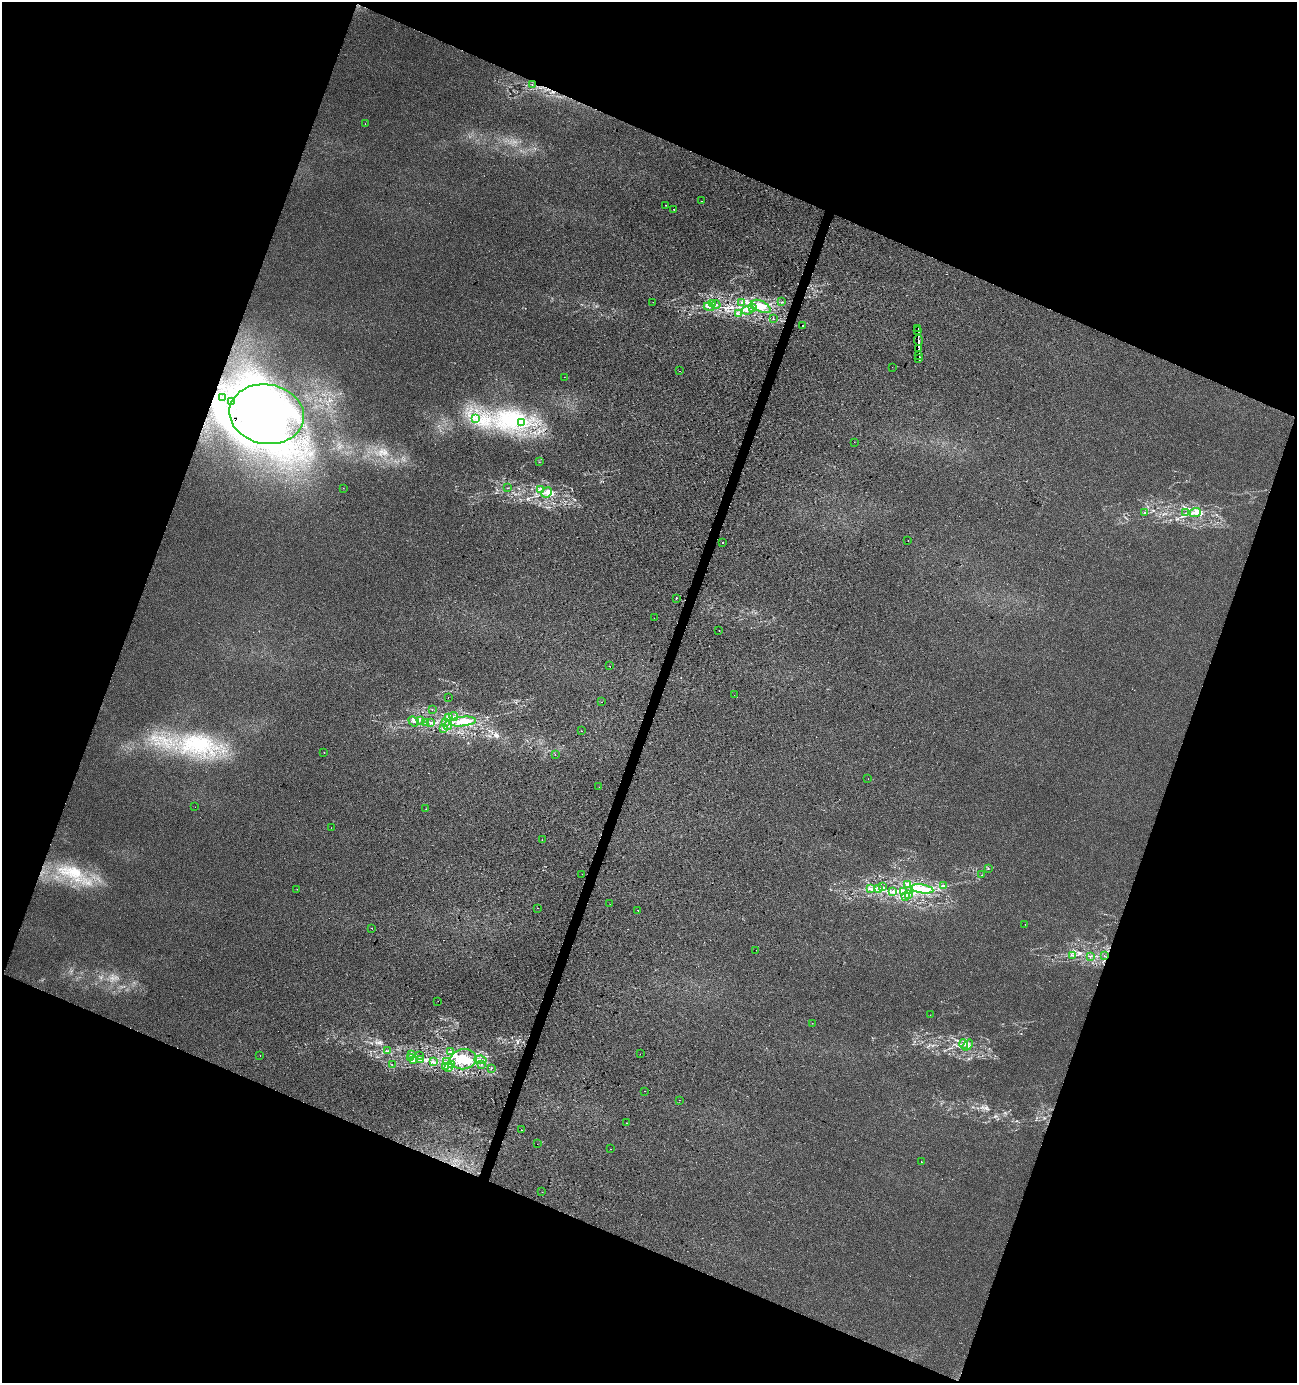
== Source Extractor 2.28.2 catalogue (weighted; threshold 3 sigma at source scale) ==
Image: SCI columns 212-5389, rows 8-5528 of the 5665 x 5528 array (HDU 1 of 3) = the unmasked area's bounding box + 8 px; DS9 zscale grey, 4 x 4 block average (1 PNG px = mean of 4 x 4 image px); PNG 1299 x 1385 px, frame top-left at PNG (2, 2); each listed source drawn as its Kron ellipse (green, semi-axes under 4 px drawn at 4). Shown black and unused: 41% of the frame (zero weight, under 2 of 3 exposures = <1% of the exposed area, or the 3 px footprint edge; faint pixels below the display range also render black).
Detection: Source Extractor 2.28.2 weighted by HDU 2 'WHT'. Background 0.0287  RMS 0.0052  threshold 0.0234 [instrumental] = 3 sigma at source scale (4.5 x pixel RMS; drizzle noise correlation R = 1.50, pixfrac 1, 0.0396/0.0396 arcsec/px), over >= 5 px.
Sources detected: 185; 1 too faint to see at this stretch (4 x 4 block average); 8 inside a brighter object's white glare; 15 cosmic-ray / hot-pixel residue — neither listed nor drawn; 2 coinciding with a brighter row at this scale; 34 inside a brighter listed object's ellipse — not listed separately; the other 125 listed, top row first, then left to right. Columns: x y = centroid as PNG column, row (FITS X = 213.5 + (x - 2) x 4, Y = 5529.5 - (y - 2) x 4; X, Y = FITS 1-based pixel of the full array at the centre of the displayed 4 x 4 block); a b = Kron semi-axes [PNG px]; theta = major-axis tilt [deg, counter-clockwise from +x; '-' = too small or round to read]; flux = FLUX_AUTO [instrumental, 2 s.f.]
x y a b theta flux
532 85 2 2 - 1.7
365 124 2 2 - 1.5
702 201 2 2 - 2.4
665 205 2 2 - 1.6
674 210 2 2 - 1.1
653 302 2 2 - 0.9
781 302 2 2 - 0.93
742 303 2 2 - 1.6
713 304 4 2 - 3.7
716 305 4 2 - 5.2
761 306 10 5 -26 34
709 307 5 2 - 5.9
752 308 2 2 - 3
748 310 6 2 7 5.8
738 314 2 2 - 1.2
773 319 2 2 - 1.2
802 326 2 2 - 21
918 328 3 2 - 39
918 331 2 2 - 98
918 340 5 2 - 34
919 349 4 2 - 50
919 356 2 2 - 22
919 359 2 2 - 18
892 367 2 2 - 1
679 371 2 2 - 2.8
564 377 2 2 - 0.49
222 398 2 2 - 1.4
231 402 2 2 - 0.69
267 414 37 29 -10 480
476 418 2 2 - 1.3
521 423 2 2 - 2.4
854 442 2 2 - 0.79
539 462 2 2 - 0.85
343 488 2 2 - 0.97
508 488 2 2 - 0.92
541 489 3 2 - 2.6
546 492 5 5 - 14
1145 513 2 2 - 1.3
1186 513 2 2 - 1.3
1195 513 6 4 18 14
908 541 2 2 - 0.65
723 542 2 2 - 8.8
676 598 2 2 - 460
654 618 2 2 - 0.71
719 630 2 2 - 2
610 666 2 2 - 0.85
734 695 2 2 - 0.7
448 698 2 2 - 1.8
602 702 2 2 - 1.4
432 710 2 2 - 0.69
453 716 5 2 - 5.1
448 717 2 2 - 1.9
420 720 3 2 - 1.4
414 721 6 2 -40 5.2
462 721 13 4 6 34
445 722 2 2 - 1.3
425 723 2 2 - 1.4
430 723 2 2 - 2.3
448 726 4 2 - 3.8
443 728 3 2 - 3.2
581 731 2 2 - 1.1
324 753 2 2 - 1.2
556 754 2 2 - 2.2
868 779 2 2 - 1.5
599 787 2 2 - 0.61
195 807 2 2 - 0.66
426 809 2 2 - 0.68
331 828 2 2 - 1
542 840 2 2 - 3.3
988 868 2 2 - 0.86
582 874 2 2 - 0.59
982 875 2 2 - 0.69
908 885 3 2 - 4.1
943 886 2 2 - 2.2
882 887 2 2 - 1.8
871 888 2 2 - 1.3
297 889 2 2 - 0.56
878 889 2 2 - 0.89
922 889 11 4 -9 41
910 890 3 2 - 4
893 891 2 2 - 1.4
904 891 4 2 - 4.1
908 894 2 2 - 3.1
906 896 2 2 - 1.9
610 904 2 2 - 1.4
538 908 2 2 - 2.5
638 910 2 2 - 3.2
1025 924 2 2 - 0.52
372 928 2 2 - 1.6
756 950 2 2 - 0.42
1072 955 2 2 - 2.6
1091 956 3 2 - 1.6
1104 956 3 2 - 1.4
438 1001 2 2 - 1.2
930 1015 2 2 - 0.39
812 1023 2 2 - 0.52
964 1044 4 4 - 8.6
967 1045 6 3 51 7.4
388 1051 2 2 - 1.6
451 1052 2 2 - 2.2
640 1054 2 2 - 0.49
260 1055 2 2 - 0.94
412 1055 3 2 - 3.5
419 1056 2 2 - 1.5
411 1058 3 2 - 1.6
421 1059 3 2 - 3.9
463 1059 13 10 7 73
480 1060 6 2 -8 5
413 1061 2 2 - 1.4
434 1062 2 2 - 1.6
446 1062 3 2 - 3.9
392 1064 2 2 - 0.72
451 1064 4 3 - 7.5
481 1065 2 2 - 1.2
445 1066 3 2 - 5.2
449 1068 2 2 - 1.5
491 1068 2 2 - 2
644 1091 2 2 - 3.1
679 1100 2 2 - 0.63
626 1123 2 2 - 2.1
521 1130 2 2 - 2.3
537 1144 2 2 - 0.96
610 1149 2 2 - 0.81
921 1162 2 2 - 1.1
542 1192 2 2 - 0.56
Overlapping masked pixels (flux is a lower limit): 2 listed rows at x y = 918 328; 267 414
Diffuse or blended objects may show on this block-average render without a row.